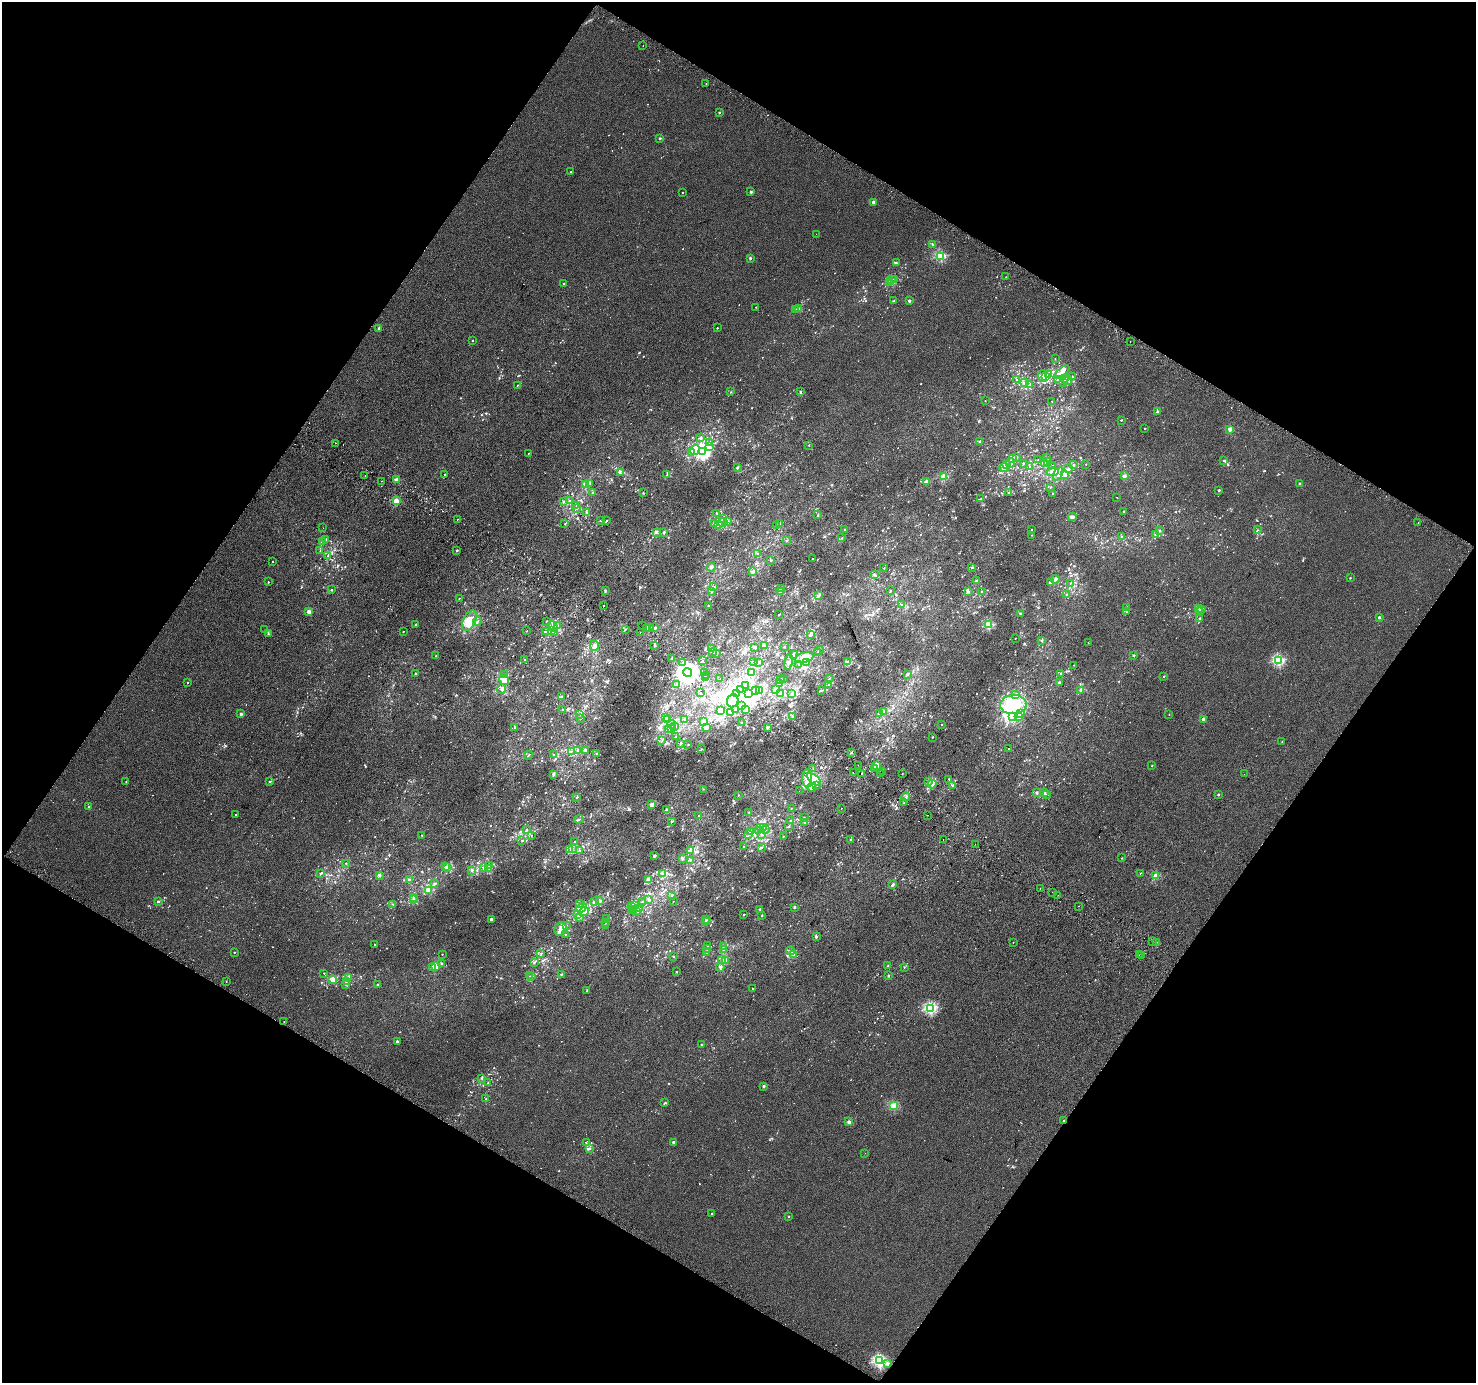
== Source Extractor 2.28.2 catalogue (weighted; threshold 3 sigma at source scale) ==
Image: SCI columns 30-5925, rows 291-5812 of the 5950 x 6035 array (HDU 1 of 3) = the unmasked area's bounding box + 8 px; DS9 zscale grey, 4 x 4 block average (1 PNG px = mean of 4 x 4 image px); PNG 1478 x 1385 px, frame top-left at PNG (2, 2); each listed source drawn as its Kron ellipse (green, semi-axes under 4 px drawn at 4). Shown black and unused: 48% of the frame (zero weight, under 2 of 3 exposures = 2% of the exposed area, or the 3 px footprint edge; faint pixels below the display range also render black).
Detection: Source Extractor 2.28.2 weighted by HDU 2 'WHT'. Background 0.00299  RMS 0.0073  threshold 0.0329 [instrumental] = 3 sigma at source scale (4.5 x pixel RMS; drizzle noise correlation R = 1.50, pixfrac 1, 0.0396/0.0396 arcsec/px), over >= 5 px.
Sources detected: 1682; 12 too faint to see at this stretch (4 x 4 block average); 21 inside a brighter object's white glare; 21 cosmic-ray / hot-pixel residue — neither listed nor drawn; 103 coinciding with a brighter row at this scale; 100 inside a brighter listed object's ellipse — not listed separately; of the other 1425, all 500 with FLUX_AUTO >= 2.3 (the completeness limit of this list) listed and drawn (925 fainter detections not listed), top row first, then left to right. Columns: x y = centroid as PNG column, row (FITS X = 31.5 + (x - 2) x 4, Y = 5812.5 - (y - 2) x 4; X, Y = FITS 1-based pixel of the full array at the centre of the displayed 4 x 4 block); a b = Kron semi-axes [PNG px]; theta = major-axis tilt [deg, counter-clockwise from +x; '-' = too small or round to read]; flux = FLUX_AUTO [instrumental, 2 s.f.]
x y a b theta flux
643 46 2 2 - 2.5
706 84 2 2 - 3.3
719 112 2 2 - 14
660 138 2 2 - 16
571 172 2 2 - 8.8
751 192 2 2 - 18
682 193 2 2 - 3.2
873 202 2 2 - 40
816 234 2 2 - 3.7
933 244 3 2 - 5.1
940 256 2 2 - 320
750 258 2 2 - 20
896 263 2 2 - 3.4
1006 277 2 2 - 3.6
891 279 2 2 - 3.5
895 280 2 2 - 3.7
564 283 2 2 - 6.2
890 283 2 2 - 3.3
894 301 3 2 - 3.3
909 301 2 2 - 29
756 307 2 2 - 3.8
799 309 2 2 - 4.6
795 310 4 2 - 4.4
379 328 2 2 - 18
717 328 2 2 - 5
472 340 2 2 - 5.4
1130 342 2 2 - 2.5
1055 359 2 2 - 2.4
1062 372 9 3 38 16
1048 375 3 2 - 3.8
1042 376 6 4 -84 28
1046 377 4 2 - 31
1072 377 2 2 - 7.4
1064 378 3 2 - 5.1
1017 379 2 2 - 4.1
1058 379 3 2 - 4.9
1068 380 5 2 - 13
1063 382 3 2 - 3.8
1025 383 2 2 - 11
1029 384 4 2 - 5.9
517 385 2 2 - 2.9
801 391 2 2 - 2.4
730 392 2 2 - 4.1
985 400 2 2 - 2.6
1052 401 2 2 - 2.8
1157 412 2 2 - 7.3
1121 420 2 2 - 5.9
1145 428 2 2 - 5.1
1230 429 2 2 - 85
701 438 3 2 - 6.4
980 441 2 2 - 6.8
709 442 2 2 - 3.4
335 443 2 2 - 8.1
809 445 2 2 - 3
710 447 2 2 - 4
695 450 5 2 - 12
692 452 2 2 - 4.5
703 452 2 2 - 880
528 453 2 2 - 3.2
1046 457 2 2 - 2.7
1012 458 3 2 - 3.8
1017 458 2 2 - 4.1
1038 460 2 2 - 2.9
1224 461 2 2 - 2.9
1047 462 3 2 - 6.3
1011 463 5 3 - 13
1023 463 2 2 - 2.5
1045 463 3 2 - 6.6
1006 464 2 2 - 4.5
1086 464 2 2 - 3.1
1073 465 3 2 - 6
1052 466 2 2 - 3.2
1004 467 5 3 - 11
1030 467 2 2 - 2.9
737 468 2 2 - 19
1069 468 2 2 - 2.7
1052 472 6 4 10 57
620 473 3 2 - 5.3
444 474 2 2 - 3.3
1058 474 7 4 59 17
1065 474 3 3 - 9.1
667 475 2 2 - 5
365 476 2 2 - 2.3
1124 476 2 2 - 52
943 477 2 2 - 190
396 480 2 2 - 63
382 481 2 2 - 2.4
927 481 3 2 - 13
590 483 2 2 - 2.6
1299 483 2 2 - 12
585 485 3 2 - 3.5
1050 487 2 2 - 2.5
1219 490 2 2 - 15
593 492 2 2 - 3.2
643 492 2 2 - 2.4
1008 493 2 2 - 3
1053 494 2 2 - 2.5
1117 497 2 2 - 2.5
980 499 2 2 - 2.6
396 501 2 2 - 140
563 501 2 2 - 2.4
569 501 4 2 - 7.6
576 505 3 2 - 3.5
577 509 2 2 - 3.6
1124 511 2 2 - 8.7
586 512 2 2 - 2.8
716 513 4 2 - 3.9
818 514 2 2 - 4
1072 517 4 3 - 14
457 519 2 2 - 5
723 519 3 2 - 3.7
601 521 2 2 - 2.8
606 521 3 2 - 3.2
722 522 5 2 - 8
728 522 3 2 - 7.8
715 523 2 2 - 3.9
1418 523 2 2 - 4.9
565 524 2 2 - 2.5
719 524 4 3 - 11
779 524 2 2 - 2.9
777 525 2 2 - 3.1
323 528 2 2 - 3.9
1031 529 2 2 - 2.7
845 530 2 2 - 21
1257 530 2 2 - 2.3
1160 531 4 2 - 3.9
656 532 4 2 - 7.7
664 533 2 2 - 7.1
1155 534 3 2 - 3.5
1032 535 2 2 - 2.4
1121 536 2 2 - 2.6
842 538 3 2 - 2.7
326 539 3 2 - 3.6
322 541 2 2 - 4.1
787 541 3 2 - 4
457 550 2 2 - 12
320 551 2 2 - 2.6
757 554 2 2 - 2.8
328 556 2 2 - 2.5
812 559 2 2 - 4.2
771 560 2 2 - 3.3
272 562 2 2 - 3.1
711 567 4 3 - 11
884 568 2 2 - 4.6
972 568 3 2 - 3.5
753 572 3 3 - 8.2
874 575 3 2 - 3.1
1350 578 2 2 - 5.5
1055 579 4 3 - 12
977 581 2 2 - 50
268 582 2 2 - 4.4
1050 583 2 2 - 8.7
1071 583 2 2 - 2.8
714 587 2 2 - 2.3
782 589 2 2 - 2.6
331 590 2 2 - 13
605 591 3 3 - 3.9
712 591 4 2 - 6
781 591 2 2 - 16
890 591 2 2 - 2.9
969 592 3 2 - 5.5
982 592 3 2 - 3.3
1067 594 3 2 - 3.2
818 595 3 2 - 5.3
459 599 2 2 - 4.8
604 605 2 2 - 4.1
902 605 2 2 - 4.8
708 606 2 2 - 2.8
1127 607 2 2 - 4.6
1198 608 4 2 - 5.5
1201 609 3 2 - 3.9
309 612 2 2 - 78
1127 612 2 2 - 2.9
1199 612 2 2 - 8.9
1020 613 2 2 - 4
779 615 2 2 - 5.2
1379 617 2 2 - 22
1199 619 2 2 - 3
469 621 11 6 64 57
547 621 3 2 - 2.7
477 622 4 2 - 5.3
416 624 2 2 - 19
988 624 2 2 - 240
643 625 2 2 - 22
553 626 6 4 -53 26
557 626 3 2 - 4.9
647 628 3 2 - 13
649 628 3 2 - 4.1
654 628 3 2 - 5.9
625 629 3 2 - 3.4
265 630 2 2 - 2.8
552 630 4 3 - 29
403 631 2 2 - 4.6
527 631 2 2 - 2.4
545 632 3 2 - 4.5
640 632 2 2 - 6.9
555 633 2 2 - 2.9
268 634 2 2 - 3
810 635 3 2 - 10
1015 638 2 2 - 3.5
1042 640 3 2 - 3.3
1088 643 2 2 - 2.4
594 646 5 3 - 16
655 646 2 2 - 2.4
764 646 3 2 - 3.1
755 647 2 2 - 8
785 647 2 2 - 4
712 649 3 2 - 3.7
819 650 5 2 - 4.4
713 653 3 2 - 3.6
716 653 3 2 - 4.5
818 653 3 2 - 4.6
794 654 4 3 - 7.9
1133 655 2 2 - 4.6
436 656 2 2 - 3.3
672 658 2 2 - 7.3
804 658 10 5 14 41
525 660 2 2 - 3.3
1278 660 2 2 - 450
702 661 2 2 - 2.5
848 661 2 2 - 5.1
754 662 3 3 - 5.5
759 662 2 2 - 2.9
789 662 8 3 81 11
683 663 2 2 - 2.9
806 663 2 2 - 4.9
799 664 2 2 - 2.4
1074 665 2 2 - 2.3
688 672 4 4 - 3200
704 672 2 2 - 2.9
751 672 4 2 - 23
1061 673 3 2 - 2.7
415 674 2 2 - 11
504 675 3 2 - 3
706 675 2 2 - 5.5
907 675 2 2 - 2.6
1164 676 2 2 - 5.1
706 678 2 2 - 3.5
720 678 2 2 - 2.5
830 678 2 2 - 2.3
783 679 2 2 - 3.3
504 680 5 3 - 14
780 680 2 2 - 5.2
188 683 2 2 - 2.8
779 683 2 2 - 4.3
1060 683 3 2 - 5.2
828 684 2 2 - 2.8
676 685 3 2 - 3.5
745 685 2 2 - 4.6
502 689 5 2 - 10
775 689 4 3 - 12
741 690 2 2 - 2.5
756 690 3 3 - 9.6
759 690 3 2 - 5.3
821 690 3 2 - 2.7
1081 691 2 2 - 2.4
701 692 2 2 - 2.5
736 693 4 2 - 5.8
749 693 2 2 - 2.5
780 694 2 2 - 3.4
792 694 2 2 - 2.7
1016 695 4 3 - 12
561 696 2 2 - 2.6
733 701 7 5 68 44
741 705 2 2 - 2.9
1013 705 13 9 6 170
745 709 3 2 - 5.2
562 710 2 2 - 3.1
720 710 3 2 - 10
736 710 2 2 - 6.4
884 711 3 2 - 4
731 712 2 2 - 2.8
241 714 2 2 - 29
580 714 2 2 - 3.1
879 714 3 2 - 4.2
1021 714 3 2 - 3.6
1169 714 2 2 - 3.4
1018 716 2 2 - 2.9
665 717 3 2 - 6.2
793 717 2 2 - 2.7
1012 717 3 2 - 6.4
580 719 2 2 - 5.6
668 719 4 2 - 4.9
1203 719 2 2 - 45
684 720 2 2 - 2.7
704 721 2 2 - 3.3
742 722 2 2 - 2.9
671 724 4 2 - 8.8
941 725 2 2 - 2.8
675 726 3 2 - 3
515 727 2 2 - 18
706 727 3 2 - 17
768 727 3 2 - 5
672 728 3 2 - 3.6
669 730 3 2 - 2.8
676 737 2 2 - 2.6
932 737 2 2 - 6.1
662 741 2 2 - 2.7
1282 741 2 2 - 2.8
680 743 2 2 - 6
688 744 2 2 - 2.4
1009 748 2 2 - 2.7
701 749 2 2 - 2.5
578 750 4 3 - 9.4
585 750 4 3 - 9.6
571 751 4 2 - 4.2
851 753 2 2 - 2.7
553 754 2 2 - 2.5
597 754 3 2 - 4.7
528 755 4 2 - 2.9
858 765 2 2 - 9.7
876 765 3 2 - 8.7
1152 766 2 2 - 3
813 768 3 2 - 3.1
874 769 4 2 - 8.7
882 771 2 2 - 6.7
853 772 2 2 - 2.6
862 773 2 2 - 2.7
880 774 2 2 - 5.2
902 774 2 2 - 2.7
1244 774 2 2 - 6.8
554 775 2 2 - 3
807 778 9 5 -88 52
814 779 8 4 -38 88
949 779 3 2 - 2.7
126 781 2 2 - 2.9
928 781 4 2 - 2.6
269 782 2 2 - 4.1
932 784 4 4 - 11
817 785 2 2 - 3.9
953 785 2 2 - 3.2
812 787 4 4 - 17
703 789 2 2 - 2.5
799 791 2 2 - 2.6
1037 793 3 2 - 4.6
1044 793 3 2 - 5.2
738 795 3 2 - 2.4
1046 795 2 2 - 3.8
1218 795 2 2 - 9.9
577 797 3 2 - 3.2
906 797 4 2 - 7.6
904 803 2 2 - 3.5
651 805 3 3 - 13
89 807 2 2 - 12
791 808 2 2 - 2.3
841 808 2 2 - 2.8
666 809 4 2 - 6
749 812 2 2 - 2.7
236 815 2 2 - 5.4
928 815 2 2 - 5.7
698 816 2 2 - 2.9
804 817 2 2 - 2.4
579 819 4 2 - 4.3
790 821 2 2 - 4.2
671 822 2 2 - 2.9
805 822 4 2 - 3.6
789 826 2 2 - 2.9
760 827 3 2 - 4.7
764 828 2 2 - 3.5
526 829 3 2 - 3.1
759 830 2 2 - 3.9
765 830 2 2 - 4.9
750 832 3 2 - 5.3
749 834 3 2 - 3.7
762 834 2 2 - 2.3
422 835 2 2 - 4.3
531 835 2 2 - 2.4
783 836 2 2 - 5.9
851 839 3 2 - 7.6
522 840 2 2 - 2.5
943 840 2 2 - 4.3
574 842 2 2 - 3.1
975 844 2 2 - 3.5
744 846 2 2 - 2.4
762 847 2 2 - 3.8
573 848 3 2 - 3.9
570 850 3 2 - 4.8
579 850 2 2 - 2.5
690 850 4 2 - 6.9
654 856 3 3 - 5.7
682 858 2 2 - 5.3
1122 858 2 2 - 3.3
691 860 2 2 - 3.8
346 863 2 2 - 3
489 866 4 2 - 5.5
445 867 3 2 - 4.2
448 868 3 2 - 4.3
484 868 2 2 - 2.7
489 869 2 2 - 2.9
472 870 3 2 - 5.9
321 873 2 2 - 6.4
662 873 2 2 - 2.4
1140 873 2 2 - 2.9
379 875 2 2 - 9.9
1156 876 2 2 - 130
410 879 3 2 - 3.1
648 879 4 3 - 9.7
434 884 3 2 - 4.7
893 884 3 2 - 7
1040 888 2 2 - 4.3
428 891 2 2 - 190
1053 892 2 2 - 2.5
672 895 3 3 - 8.7
1058 895 2 2 - 2.5
413 897 2 2 - 3.3
413 899 2 2 - 5.9
599 900 4 2 - 6.5
649 900 2 2 - 9.8
158 901 4 2 - 5.2
643 901 2 2 - 3.3
594 902 3 2 - 14
673 902 2 2 - 2.5
641 903 2 2 - 3.1
393 904 2 2 - 2.5
579 904 3 2 - 3.2
634 906 3 2 - 11
1079 906 2 2 - 2.7
632 907 3 2 - 5.6
794 907 2 2 - 19
581 908 6 3 44 15
631 909 3 2 - 4.5
639 909 2 2 - 4.2
760 909 2 2 - 6.5
634 910 2 2 - 2.6
584 912 5 2 - 15
636 912 2 2 - 2.5
578 914 2 2 - 4.2
744 914 2 2 - 9.7
762 915 2 2 - 9.7
579 918 2 2 - 3.4
607 918 4 2 - 4
491 919 2 2 - 28
707 919 4 2 - 3.6
706 921 3 2 - 3.7
606 922 2 2 - 3.1
566 925 2 2 - 3.8
606 925 2 2 - 2.3
561 929 7 6 - 28
565 935 2 2 - 3.4
816 937 2 2 - 12
1153 941 2 2 - 8.3
1013 942 2 2 - 3.2
1157 942 2 2 - 4.4
375 944 2 2 - 5
707 946 2 2 - 3.9
723 947 4 2 - 4
706 949 3 2 - 3.4
724 950 3 2 - 4.1
790 951 4 3 - 12
234 952 2 2 - 6.6
541 953 2 2 - 2.5
706 953 2 2 - 4.2
442 954 2 2 - 3
793 955 3 2 - 3.7
1139 955 2 2 - 2.6
1142 955 2 2 - 2.9
673 956 2 2 - 2.7
722 959 2 2 - 3.7
726 961 3 2 - 16
534 962 4 2 - 5.2
441 963 3 2 - 2.9
888 966 3 2 - 2.8
436 967 3 2 - 16
720 967 4 2 - 5.5
904 967 3 2 - 2.6
433 968 2 2 - 7.9
676 972 2 2 - 2.8
324 973 2 2 - 3.9
562 974 2 2 - 2.8
530 976 2 2 - 3.3
532 976 3 2 - 6
888 976 2 2 - 5.5
348 977 3 2 - 12
333 980 4 3 - 19
226 981 2 2 - 4.2
346 981 2 2 - 3.1
346 985 3 2 - 3.8
377 985 2 2 - 13
753 988 2 2 - 2.4
587 991 3 2 - 3.5
930 1008 2 2 - 530
284 1022 2 2 - 3
397 1042 2 2 - 26
702 1045 2 2 - 23
482 1078 3 2 - 5
488 1083 2 2 - 2.6
764 1086 3 2 - 4.9
486 1099 2 2 - 2.5
665 1103 3 2 - 2.8
893 1106 2 2 - 130
1064 1121 2 2 - 15
849 1122 2 2 - 53
673 1142 2 2 - 28
586 1143 2 2 - 2.8
590 1148 2 2 - 4.6
865 1153 2 2 - 3.6
712 1213 2 2 - 5.2
789 1216 2 2 - 7.2
879 1361 2 2 - 590
888 1363 2 2 - 17
Overlapping masked pixels (flux is a lower limit): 1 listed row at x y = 1064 1121
Diffuse or blended objects may show on this block-average render without a row.